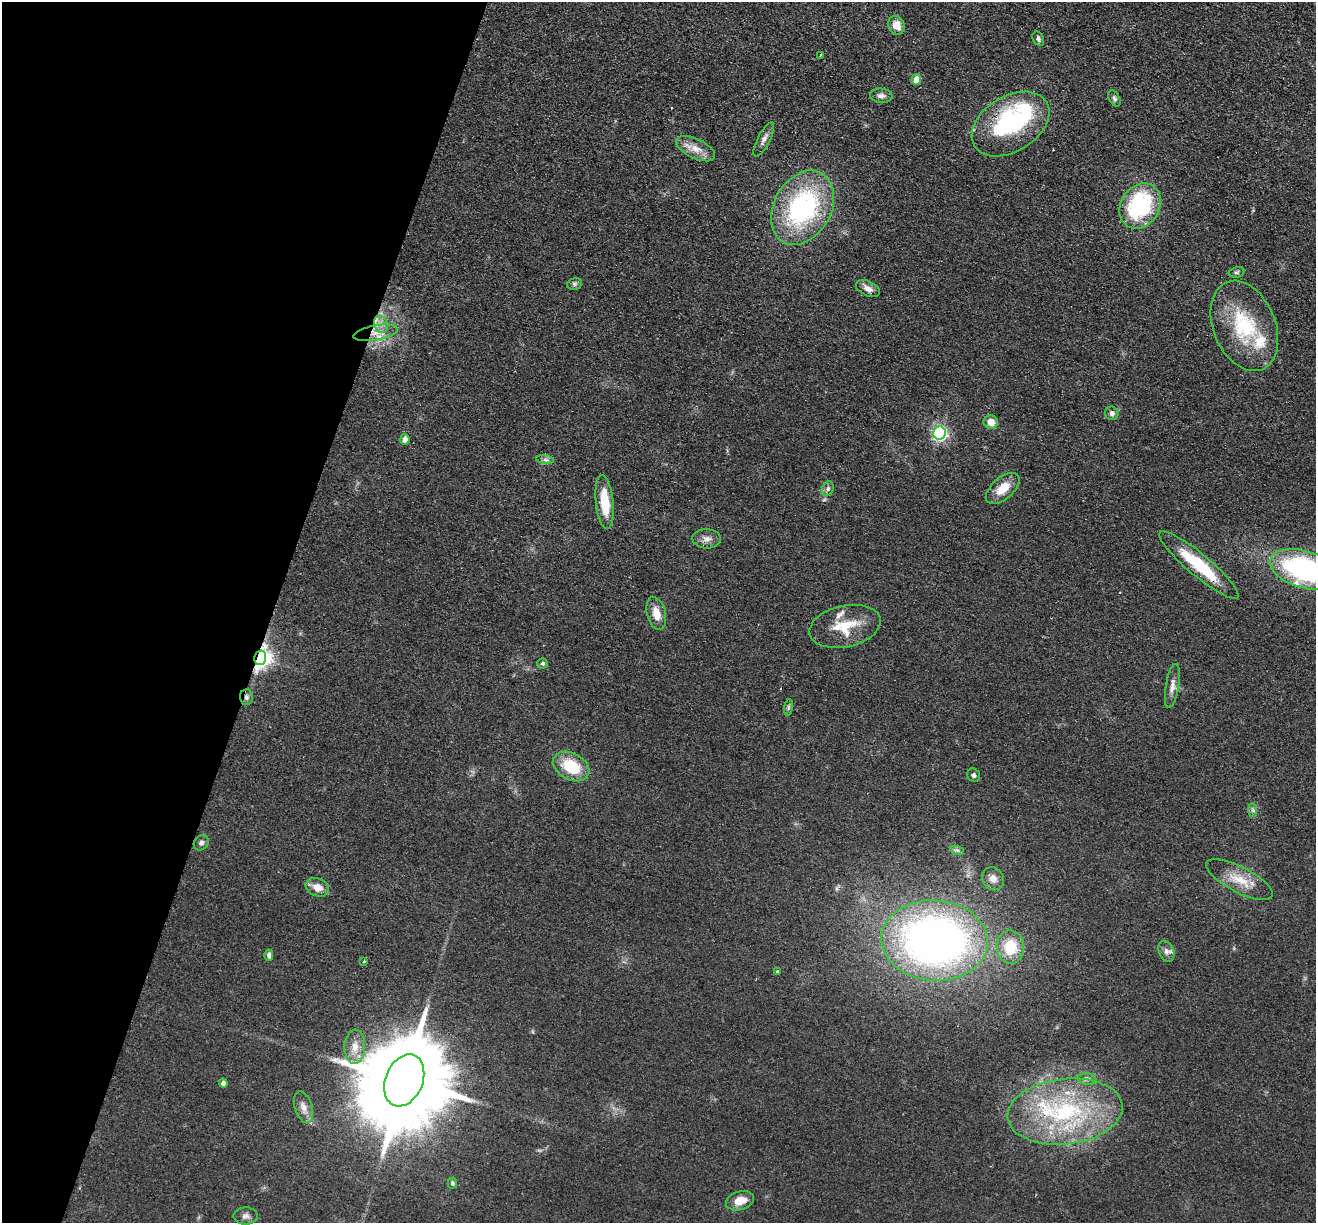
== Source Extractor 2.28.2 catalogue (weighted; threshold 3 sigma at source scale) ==
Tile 9 of 4 x 4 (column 1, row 3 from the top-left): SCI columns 20-1333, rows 1409-2629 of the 5292 x 5384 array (HDU 1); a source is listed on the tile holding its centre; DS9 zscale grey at full resolution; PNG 1318 x 1225 px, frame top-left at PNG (2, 2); each listed source drawn as its Kron ellipse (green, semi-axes under 4 px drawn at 4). Shown black and unused: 21% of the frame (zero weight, under 2 of 3 exposures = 3% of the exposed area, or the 3 px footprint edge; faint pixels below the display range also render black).
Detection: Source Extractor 2.28.2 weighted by HDU 2 'WHT'; one run over the whole footprint, this tile lists its part. Background 0.0571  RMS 0.009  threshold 0.0403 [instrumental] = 3 sigma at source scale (4.5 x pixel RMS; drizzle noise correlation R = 1.50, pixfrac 1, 0.05/0.05 arcsec/px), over >= 5 px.
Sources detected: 65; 1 too faint to see at this stretch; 1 inside a brighter object's white glare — neither listed nor drawn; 5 inside a brighter listed object's ellipse — not listed separately; the other 58 listed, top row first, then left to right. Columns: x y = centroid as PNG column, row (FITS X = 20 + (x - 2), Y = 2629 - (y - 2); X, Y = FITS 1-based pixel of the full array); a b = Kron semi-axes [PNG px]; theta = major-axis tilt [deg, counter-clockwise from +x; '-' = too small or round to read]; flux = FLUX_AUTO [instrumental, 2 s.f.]
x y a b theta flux
896 25 9 8 - 10
1038 39 7 5 -63 2.3
820 55 3 2 - 0.87
916 79 5 4 - 13
881 96 11 7 -6 3.6
1114 98 9 5 -63 2.4
1010 124 42 27 32 110
764 139 19 6 63 4.4
696 149 21 9 -26 11
1140 206 24 19 58 93
803 208 39 28 60 140
1236 272 8 5 11 1.9
574 284 7 5 13 2.1
868 288 13 7 -25 5.3
381 324 9 6 -68 5
1244 326 47 31 -68 69
376 333 22 7 10 11
1112 413 7 6 - 2.8
991 422 7 6 - 9.2
939 433 6 6 - 220
405 439 5 4 - 7.4
545 460 9 4 -9 2.2
1003 488 20 11 41 15
828 489 7 5 69 2.1
605 502 27 9 -84 24
707 539 14 9 -4 6
1199 565 51 11 -40 49
1305 569 36 18 -17 170
656 613 17 9 -76 11
845 626 36 20 12 30
260 658 7 6 - 630
542 663 5 5 - 1.5
1172 686 22 6 80 6
246 697 7 6 - 2.8
788 707 8 4 81 1.6
571 767 19 13 -29 34
974 775 7 6 - 2.3
1253 810 7 4 -89 1.9
201 843 8 6 47 2.7
957 850 7 4 -18 1.9
993 879 12 10 -58 6.8
1239 880 37 12 -27 21
317 887 12 9 -22 8.8
935 940 53 40 -4 500
1010 947 16 13 -87 27
1166 951 11 7 -68 3.9
269 955 5 4 - 3.6
364 961 3 3 - 1.2
777 971 3 3 - 2.4
355 1047 17 10 87 11
1087 1079 9 6 -8 3
404 1080 27 18 68 20000
223 1083 5 4 - 3.7
303 1107 16 8 -72 6.7
1065 1112 58 32 6 120
452 1183 5 4 - 1.8
740 1201 14 9 16 11
246 1216 12 8 1 4
Overlapping masked pixels (flux is a lower limit): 4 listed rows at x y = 376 333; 1199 565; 260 658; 246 697
Isophote crosses this tile's border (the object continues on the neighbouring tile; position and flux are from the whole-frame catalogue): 1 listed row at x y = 1305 569